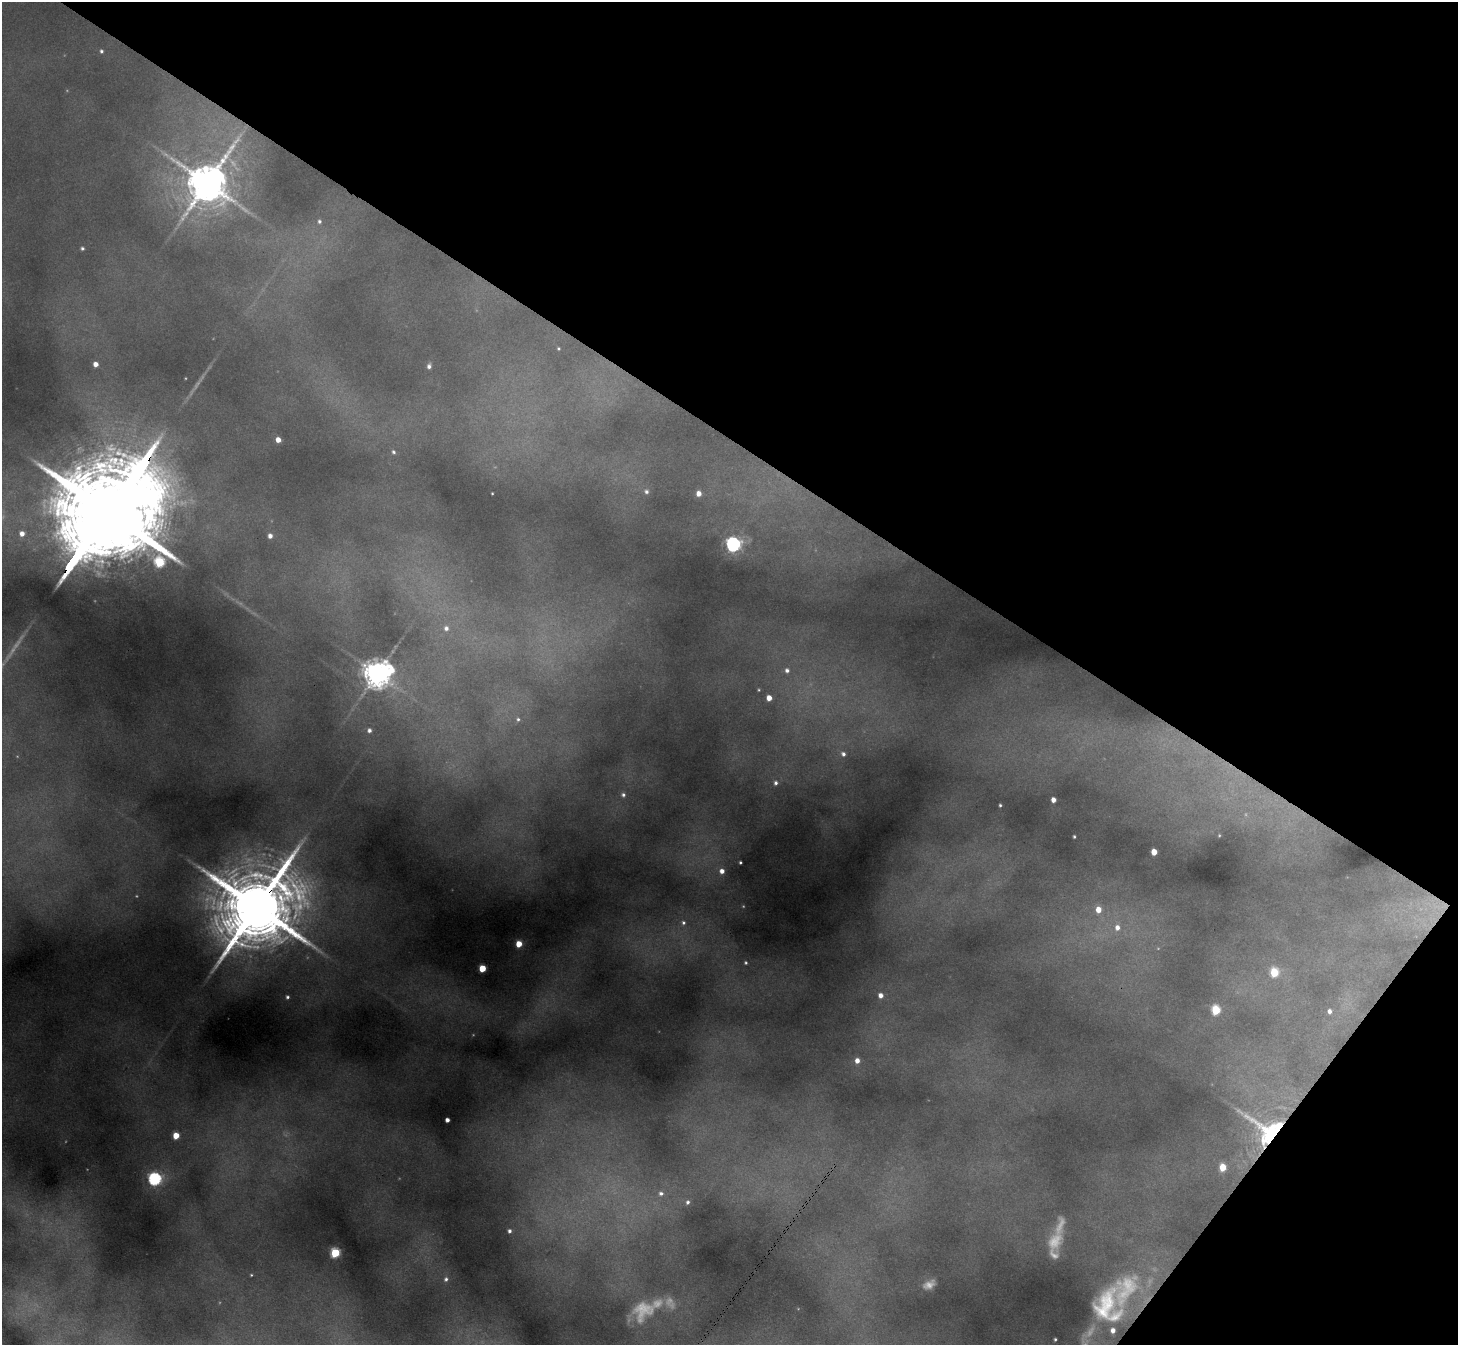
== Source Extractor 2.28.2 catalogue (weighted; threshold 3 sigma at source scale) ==
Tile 8 of 4 x 4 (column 4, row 2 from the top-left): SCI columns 4426-5881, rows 3055-4397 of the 5938 x 5969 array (HDU 1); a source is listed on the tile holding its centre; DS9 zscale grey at full resolution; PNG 1460 x 1347 px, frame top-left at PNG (2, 2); no overlay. Shown black and unused: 36% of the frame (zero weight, under 3 of 4 exposures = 7% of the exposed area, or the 3 px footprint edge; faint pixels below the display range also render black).
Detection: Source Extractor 2.28.2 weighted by HDU 2 'WHT'; one run over the whole footprint, this tile lists its part. Background 0.379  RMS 0.016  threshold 0.0713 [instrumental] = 3 sigma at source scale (4.5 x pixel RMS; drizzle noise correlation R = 1.50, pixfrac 1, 0.05/0.05 arcsec/px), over >= 5 px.
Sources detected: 72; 10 too faint to see at this stretch — not listed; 3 inside a brighter listed object's ellipse — not listed separately; the other 59 listed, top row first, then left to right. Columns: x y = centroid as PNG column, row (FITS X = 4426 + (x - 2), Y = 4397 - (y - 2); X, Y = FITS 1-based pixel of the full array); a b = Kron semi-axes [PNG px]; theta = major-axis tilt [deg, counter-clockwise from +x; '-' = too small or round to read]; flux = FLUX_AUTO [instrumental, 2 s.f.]
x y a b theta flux
101 51 5 5 - 3.5
207 183 15 12 54 5800
319 221 5 4 - 3.4
82 248 4 4 - 3.3
558 348 3 3 - 1.7
96 364 4 4 - 12
429 366 5 5 - 5.4
278 440 4 4 - 14
393 452 5 5 - 3.6
646 492 5 5 - 4.2
492 493 2 2 - 1.2
699 493 5 4 - 13
108 513 97 21 53 78000
22 534 6 6 - 12
270 536 5 4 - 8.4
733 544 6 6 - 530
159 562 6 5 - 130
446 628 7 6 - 7.1
787 670 7 6 - 6.9
377 674 9 8 - 2500
759 690 4 4 - 1.7
769 698 5 4 - 17
518 719 6 5 - 3.4
369 730 5 5 - 5.4
843 754 7 6 - 6
776 783 6 5 - 4.9
623 795 6 5 - 4.4
1053 800 4 4 - 11
1000 805 3 3 - 2
1074 836 3 3 - 2
1154 852 5 4 - 25
740 862 3 3 - 2
722 871 5 5 - 9.6
255 909 40 18 52 25000
1098 910 7 6 - 21
683 923 6 6 - 4.4
1117 927 8 7 - 12
519 944 5 4 - 30
746 963 4 3 - 2.2
482 968 5 4 - 46
1274 972 6 5 - 69
881 995 5 5 - 10
287 997 4 4 - 3.3
1216 1010 6 5 - 95
1330 1011 5 5 - 6.4
857 1060 5 4 - 11
447 1120 4 4 - 7.9
1271 1134 54 28 -37 270
176 1136 5 4 - 35
1223 1167 5 5 - 43
155 1179 6 6 - 310
661 1193 7 6 - 5.1
688 1202 5 5 - 3.9
509 1231 4 3 - 3.8
335 1253 5 5 - 110
251 1275 4 3 - 1.7
446 1279 7 6 - 5.3
1105 1305 40 23 70 89
1055 1339 3 3 - 2
Overlapping masked pixels (flux is a lower limit): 3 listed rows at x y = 108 513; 255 909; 1271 1134